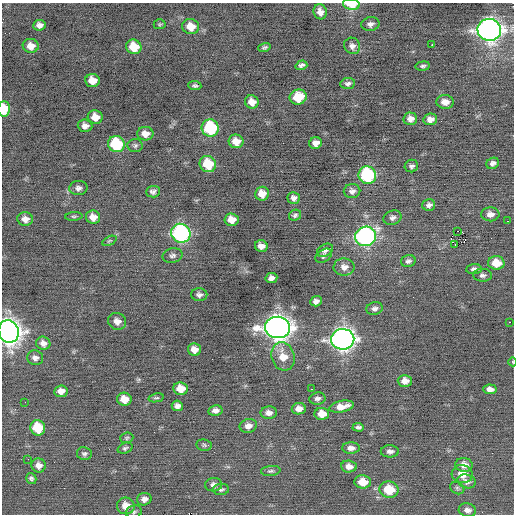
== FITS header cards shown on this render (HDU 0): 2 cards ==
NAXIS1  =                  512 / Axis length
NAXIS2  =                  512 / Axis length

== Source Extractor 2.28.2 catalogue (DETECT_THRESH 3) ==
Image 512 x 512 px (HDU 0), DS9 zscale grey, 1 PNG px = 1 image px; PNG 516 x 516 px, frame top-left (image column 1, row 512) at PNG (2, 3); each listed source drawn as its Kron ellipse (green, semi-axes under 4 px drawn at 4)
Background -0.0687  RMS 0.76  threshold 2.28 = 3 sigma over >= 5 px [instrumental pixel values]
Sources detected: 119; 1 with non-positive FLUX_AUTO (blend fragments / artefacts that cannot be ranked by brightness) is neither listed nor drawn; the other 118 listed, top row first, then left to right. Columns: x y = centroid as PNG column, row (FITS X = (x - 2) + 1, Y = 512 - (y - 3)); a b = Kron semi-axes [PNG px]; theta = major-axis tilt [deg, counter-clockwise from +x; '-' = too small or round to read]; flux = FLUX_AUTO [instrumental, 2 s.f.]
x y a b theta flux
351 4 8 5 -7 1100
320 12 7 6 - 310
160 24 6 5 - 59
370 24 9 7 12 200
39 25 6 5 - 250
191 26 8 7 - 690
489 30 12 11 - 36000
432 45 2 2 - 530
31 46 8 7 - 450
352 46 8 7 - 230
134 47 8 7 - 1200
264 47 6 4 17 110
301 65 6 4 18 160
423 66 7 4 6 110
92 80 7 6 - 660
348 84 7 5 8 180
195 85 6 4 -6 110
298 97 8 7 - 1200
252 102 7 6 - 410
445 102 8 7 - 340
4 109 8 6 88 1200
95 117 7 6 - 540
410 119 7 6 - 290
430 119 7 5 10 290
85 126 7 6 - 280
210 128 9 8 - 3700
145 134 8 7 - 400
236 141 7 7 - 570
316 143 6 6 - 310
116 144 8 8 - 3100
135 146 7 6 - 120
493 163 6 5 - 190
208 164 8 8 - 1700
411 166 7 6 - 150
367 175 9 8 - 5200
78 188 9 7 2 200
352 191 8 7 - 210
153 192 7 5 4 160
262 194 7 7 - 580
294 198 6 6 - 190
429 205 6 5 - 170
490 214 9 7 3 310
295 215 6 5 - 110
74 216 9 3 4 75
93 217 7 6 - 390
393 218 9 7 23 180
25 219 8 7 - 320
232 220 7 6 - 600
508 221 2 2 - 33
458 231 2 2 - 3900
181 233 10 9 - 11000
365 236 10 9 - 14000
109 241 7 4 27 73
455 244 2 2 - 69
261 246 6 6 - 310
325 250 8 6 31 180
173 255 10 7 13 180
324 256 9 6 34 150
408 261 7 6 - 160
496 263 8 6 -3 800
344 267 10 8 -1 330
474 269 8 5 5 170
483 275 9 6 -3 160
271 278 6 5 - 220
199 295 8 6 0 180
316 301 6 5 - 210
375 308 8 6 17 190
117 321 9 8 - 350
510 322 3 2 - 120
278 327 12 10 -3 47000
9 332 11 10 - 44000
343 339 12 10 2 30000
43 343 7 6 - 260
194 350 6 6 - 380
283 356 14 11 -73 920
35 358 8 7 - 210
513 362 4 3 - 36
405 381 7 6 - 350
181 389 7 6 - 740
311 389 2 2 - 28
490 389 7 5 -6 260
61 391 6 6 - 350
156 398 7 4 12 84
317 398 8 6 8 170
124 399 7 6 - 570
25 402 2 2 - 23
177 406 5 5 - 220
342 407 12 5 11 610
299 409 7 5 8 330
215 411 7 5 11 230
269 413 8 6 2 280
322 414 7 6 - 620
248 426 9 7 15 300
358 427 6 4 -2 130
38 428 8 7 - 1800
127 438 7 5 4 86
204 445 8 5 -8 99
125 448 8 5 20 120
351 448 9 5 -1 230
390 451 9 6 1 200
84 454 7 6 - 130
28 459 2 2 - 25
39 465 7 7 - 320
464 465 9 7 -4 370
349 466 8 6 -6 310
271 471 10 5 6 120
462 474 10 9 - 600
31 478 5 5 - 110
467 481 9 6 -17 210
363 482 8 6 -6 770
214 485 8 6 2 230
457 488 7 6 - 97
221 489 8 5 4 130
389 490 9 8 - 1400
144 499 7 6 - 250
126 506 9 8 - 660
467 510 9 6 -12 230
134 512 8 6 19 120
At the frame edge (FLAGS 8, measured only in part): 5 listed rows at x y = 351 4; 489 30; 4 109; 9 332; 513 362
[1 non-positive-flux detection neither listed nor drawn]